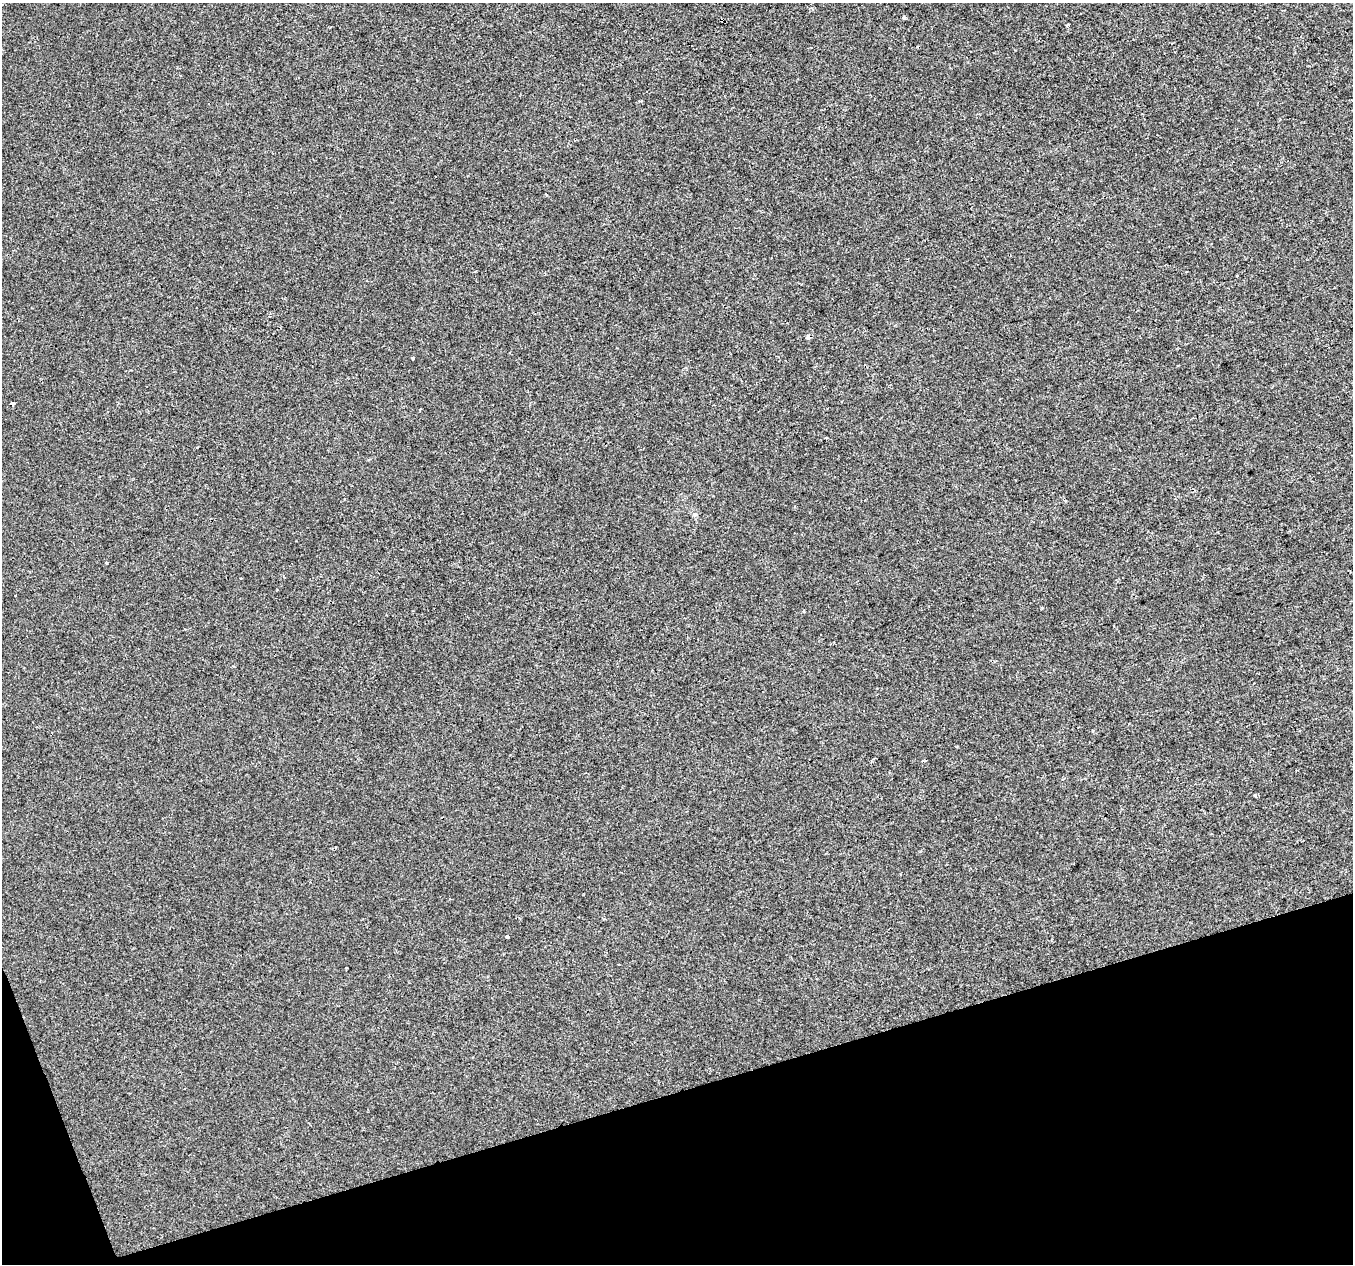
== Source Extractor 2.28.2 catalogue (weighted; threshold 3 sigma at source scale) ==
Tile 14 of 4 x 4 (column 2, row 4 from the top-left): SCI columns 1354-2704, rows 121-1382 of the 5406 x 5232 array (HDU 1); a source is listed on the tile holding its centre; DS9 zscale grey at full resolution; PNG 1355 x 1266 px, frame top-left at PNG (2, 3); no overlay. Shown black and unused: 15% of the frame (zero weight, under 2 of 3 exposures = <1% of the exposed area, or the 3 px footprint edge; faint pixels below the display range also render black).
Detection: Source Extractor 2.28.2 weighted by HDU 2 'WHT'; one run over the whole footprint, this tile lists its part. Background 4.27e-04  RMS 0.0026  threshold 0.0116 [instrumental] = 3 sigma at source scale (4.5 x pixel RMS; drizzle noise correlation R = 1.50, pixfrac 1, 0.0396/0.0396 arcsec/px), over >= 5 px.
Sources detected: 12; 1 cosmic-ray / hot-pixel residue — not listed; the other 11 listed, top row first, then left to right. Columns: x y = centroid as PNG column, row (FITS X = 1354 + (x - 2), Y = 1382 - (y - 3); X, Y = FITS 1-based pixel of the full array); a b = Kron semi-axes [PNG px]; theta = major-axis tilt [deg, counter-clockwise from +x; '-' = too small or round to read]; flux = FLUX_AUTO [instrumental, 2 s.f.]
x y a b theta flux
904 18 4 4 - 0.47
722 20 4 4 - 4
1067 25 3 3 - 0.66
808 337 4 3 - 2.2
412 358 4 3 - 1.1
12 404 3 3 - 1.9
1218 532 3 2 - 0.19
804 611 4 2 - 0.2
1092 731 4 3 - 0.25
1255 796 3 3 - 1.3
507 937 3 3 - 0.83
Overlapping masked pixels (flux is a lower limit): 1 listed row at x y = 722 20